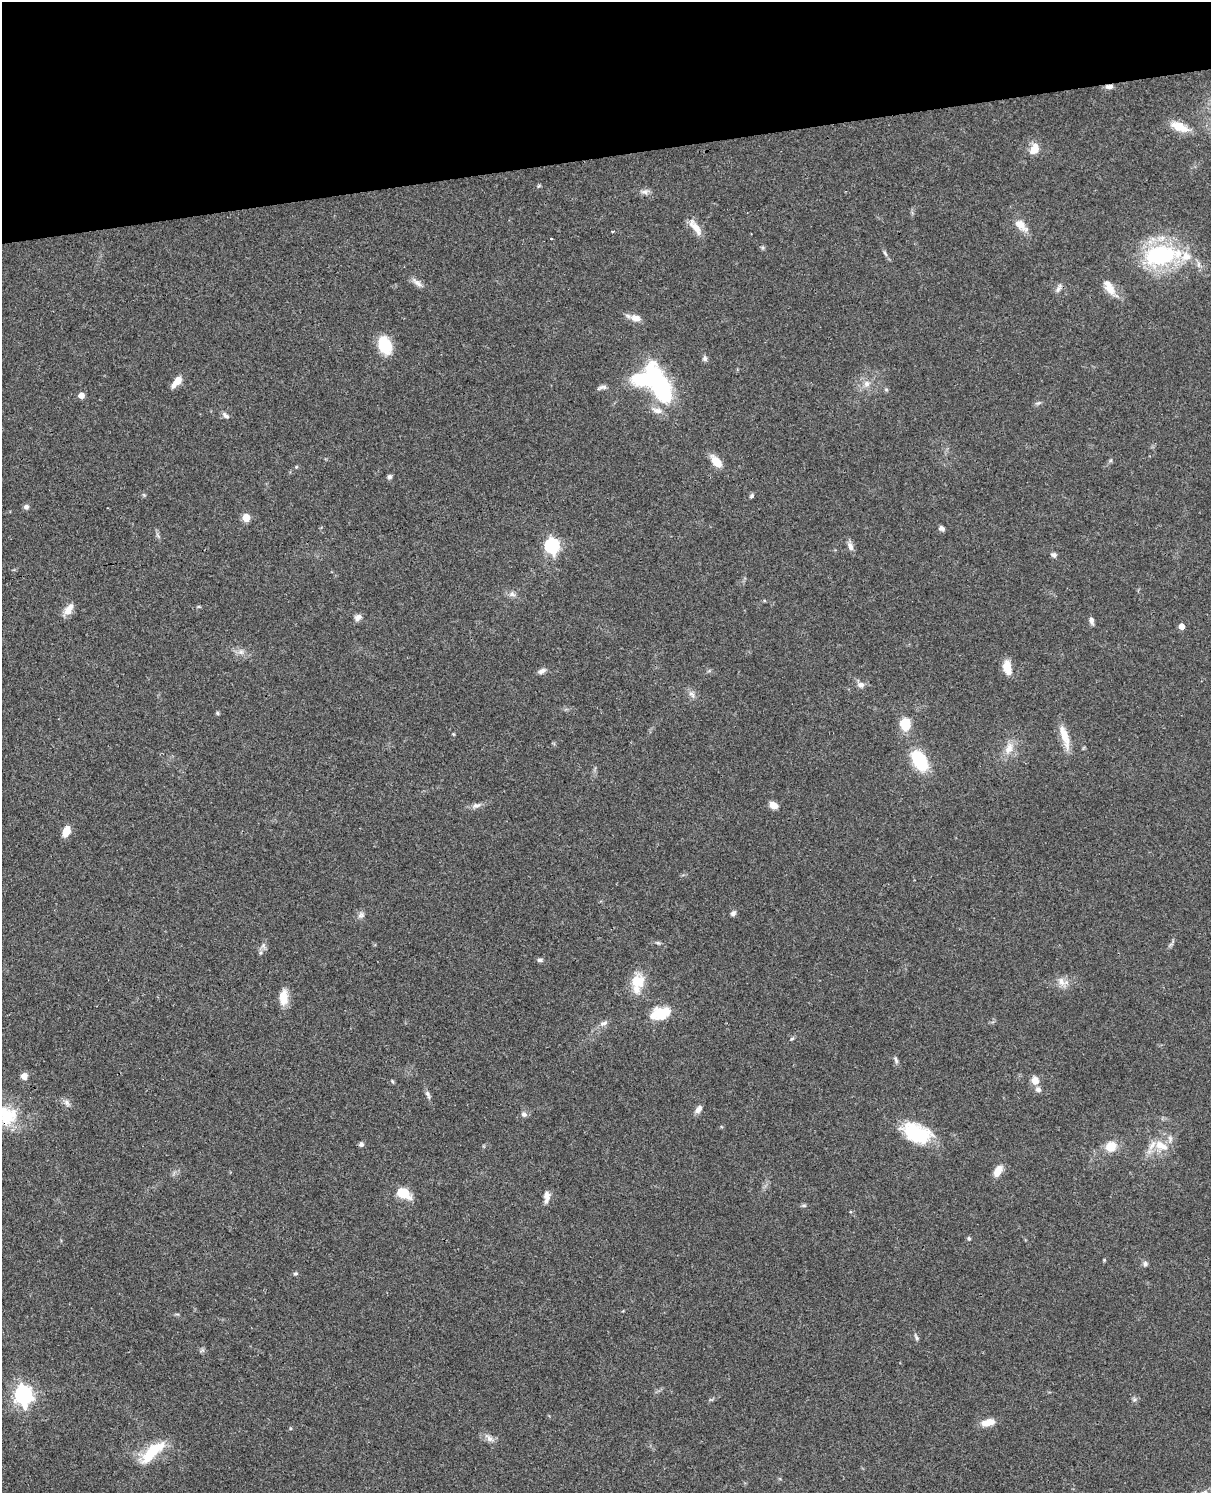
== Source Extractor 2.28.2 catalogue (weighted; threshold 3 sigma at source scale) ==
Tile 3 of 4 x 3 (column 3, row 1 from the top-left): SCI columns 2537-3745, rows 3265-4755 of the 5072 x 4926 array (HDU 1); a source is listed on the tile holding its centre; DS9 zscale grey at full resolution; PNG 1213 x 1495 px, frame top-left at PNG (2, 2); no overlay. Shown black and unused: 10% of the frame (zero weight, under 3 of 4 exposures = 6% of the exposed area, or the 3 px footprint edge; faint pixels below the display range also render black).
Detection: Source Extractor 2.28.2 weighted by HDU 2 'WHT'; one run over the whole footprint, this tile lists its part. Background 0.0831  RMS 0.0061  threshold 0.0275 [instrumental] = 3 sigma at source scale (4.5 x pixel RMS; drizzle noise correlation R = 1.50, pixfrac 1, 0.05/0.05 arcsec/px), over >= 5 px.
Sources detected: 98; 2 inside a brighter object's white glare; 1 cosmic-ray / hot-pixel residue — not listed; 3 inside a brighter listed object's ellipse — not listed separately; the other 92 listed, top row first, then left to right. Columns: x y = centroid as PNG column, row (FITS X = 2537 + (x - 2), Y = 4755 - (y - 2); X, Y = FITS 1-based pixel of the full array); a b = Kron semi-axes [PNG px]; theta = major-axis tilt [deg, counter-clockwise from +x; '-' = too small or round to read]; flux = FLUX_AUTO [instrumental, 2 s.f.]
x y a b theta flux
1109 86 10 6 4 2.3
1179 127 22 10 -23 9.8
1034 149 14 10 62 6.7
644 192 11 6 -4 2.4
1021 225 22 10 -43 6.9
696 228 22 8 -52 7
613 231 3 2 - 1.4
885 253 10 4 -56 1.4
1160 255 26 15 9 77
1186 256 15 14 - 9.7
1198 264 7 4 -72 1.5
417 283 18 6 -39 3.4
1058 288 14 6 63 2.3
1109 288 21 10 -61 7.6
636 318 14 8 -10 4.6
384 345 18 12 -68 20
705 359 7 6 - 1.6
177 381 13 6 49 7.6
658 383 47 18 -62 73
867 384 9 8 - 3.4
602 387 14 5 14 1.9
886 389 6 4 -1 0.76
81 395 5 5 - 5.7
1038 403 7 4 43 1.1
226 415 11 6 -43 1.9
716 461 16 9 -48 7.8
296 467 5 4 - 0.63
390 477 6 6 - 1.5
752 496 6 5 - 1.1
26 507 6 6 - 1.9
246 517 5 5 - 15
942 528 7 6 - 1.7
552 546 7 6 - 120
850 546 12 7 -69 2.9
1054 555 7 6 - 1.5
512 594 10 7 -2 2.5
199 607 6 3 -19 0.67
68 611 12 11 - 4.7
358 617 10 8 39 2.6
1091 620 8 5 -72 2.4
1182 626 5 4 - 4.7
241 652 8 7 - 2.5
1007 667 14 7 -79 11
542 671 11 6 29 2.3
861 685 9 7 -14 2.9
692 694 11 6 -51 2.5
217 713 5 5 - 0.79
905 724 10 9 - 15
1065 736 33 8 -73 9.5
1009 748 18 10 68 7
920 761 18 11 -59 36
476 805 12 7 19 2.7
773 805 9 7 -32 4.4
66 831 11 7 71 8
733 913 6 5 - 1.8
361 915 9 8 - 2.3
658 943 6 5 - 0.97
263 945 7 6 - 1.6
540 960 8 5 0 1.3
637 981 17 16 - 13
1061 982 14 9 -60 4.6
283 997 19 10 90 8.1
662 1015 21 20 - 13
604 1023 12 5 11 2.2
792 1039 6 4 29 0.81
896 1060 11 4 -68 1.5
24 1076 7 7 - 3.7
1035 1080 9 8 - 5.1
392 1081 6 3 -60 0.7
1038 1089 7 6 - 2.2
428 1095 13 5 -69 1.9
67 1102 10 7 -41 2.3
698 1109 11 7 52 3.1
524 1114 8 6 8 1.8
6 1115 31 25 -20 29
917 1133 33 20 -22 35
361 1144 5 5 - 2
1111 1146 12 10 42 10
1161 1146 21 11 -26 9.6
998 1171 14 7 57 6.4
403 1193 14 9 -28 14
547 1197 15 7 87 3.7
804 1205 6 4 18 0.88
969 1238 5 5 - 1
1145 1264 7 6 - 1.5
295 1273 5 5 - 1.1
916 1337 9 4 -60 1.2
23 1395 8 7 - 260
988 1422 15 7 14 7.7
489 1438 14 7 -44 3.4
152 1452 33 11 44 23
1204 1492 13 3 20 1.6
Overlapping masked pixels (flux is a lower limit): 2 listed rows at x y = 1109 86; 6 1115
Isophote crosses this tile's border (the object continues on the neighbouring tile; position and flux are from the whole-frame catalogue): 2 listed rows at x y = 6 1115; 1204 1492